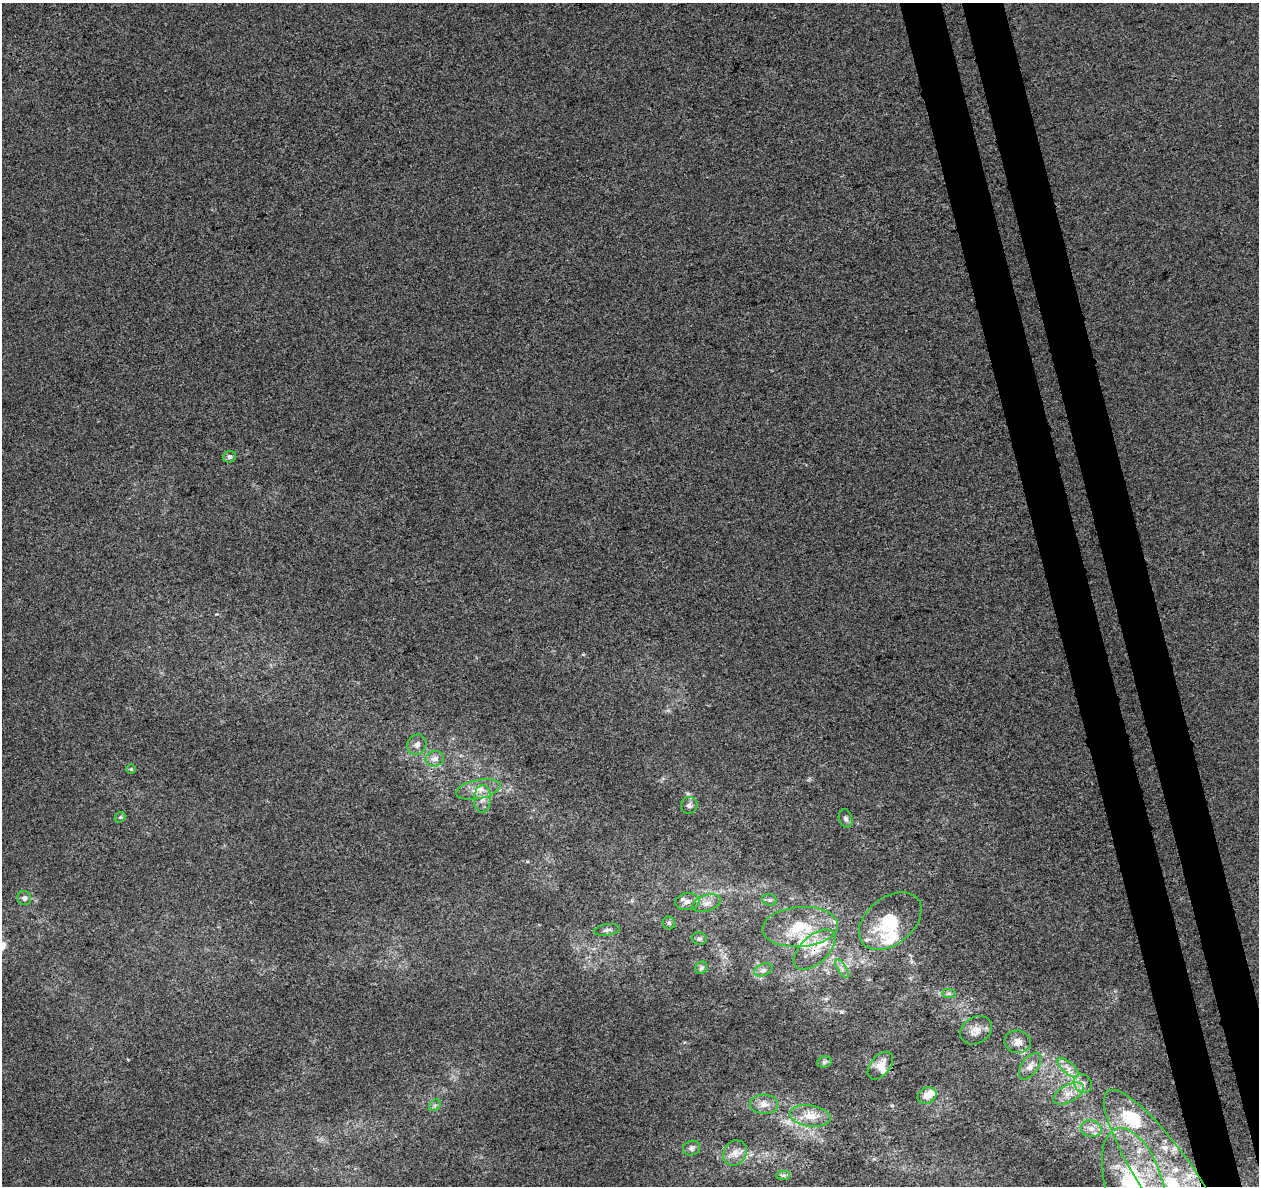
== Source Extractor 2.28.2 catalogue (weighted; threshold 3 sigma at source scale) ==
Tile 6 of 4 x 4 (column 2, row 2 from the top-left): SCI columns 1315-2571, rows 2470-3653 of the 5142 x 4891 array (HDU 1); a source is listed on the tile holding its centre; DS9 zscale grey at full resolution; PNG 1261 x 1188 px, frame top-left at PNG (2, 3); each listed source drawn as its Kron ellipse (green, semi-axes under 4 px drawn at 4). Shown black and unused: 6% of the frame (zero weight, under 3 of 4 exposures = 5% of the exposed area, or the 3 px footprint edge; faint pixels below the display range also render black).
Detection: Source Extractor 2.28.2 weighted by HDU 2 'WHT'; one run over the whole footprint, this tile lists its part. Background -3.74e-04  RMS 0.0047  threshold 0.021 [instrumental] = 3 sigma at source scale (4.5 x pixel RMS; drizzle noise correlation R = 1.50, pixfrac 1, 0.0396/0.0396 arcsec/px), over >= 5 px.
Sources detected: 53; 1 inside a brighter object's white glare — neither listed nor drawn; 11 inside a brighter listed object's ellipse — not listed separately; the other 41 listed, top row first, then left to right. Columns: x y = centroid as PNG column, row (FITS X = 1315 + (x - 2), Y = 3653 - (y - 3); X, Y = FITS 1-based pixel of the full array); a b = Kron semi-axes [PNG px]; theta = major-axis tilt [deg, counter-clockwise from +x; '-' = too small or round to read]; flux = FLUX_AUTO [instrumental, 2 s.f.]
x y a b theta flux
229 457 7 5 20 1.4
417 745 10 9 - 2.6
435 759 9 7 12 3.1
131 769 4 4 - 0.58
478 789 23 9 12 6.3
482 799 14 8 88 4
689 805 8 8 - 1.7
120 817 6 4 40 0.77
846 819 9 6 -73 1.6
24 898 7 7 - 1.5
769 900 7 5 -19 1
687 902 12 8 8 2.8
707 903 14 8 17 3.4
890 921 35 23 39 24
669 923 6 6 - 0.98
800 927 38 20 4 20
607 930 13 5 8 1.7
699 939 7 6 - 1.2
815 950 25 13 43 10
701 968 6 5 - 1.1
842 969 11 4 -57 1.5
763 970 9 6 21 1.6
949 993 7 4 -1 0.98
976 1030 17 13 31 4.5
1018 1042 13 11 -9 3.7
824 1062 7 5 16 1.1
880 1066 16 9 50 5
1030 1066 15 8 55 3.4
1068 1068 13 5 -42 2.9
1083 1084 10 8 -47 2.7
1068 1093 17 8 28 5.3
927 1096 10 8 26 4.2
764 1104 14 9 -3 4.2
435 1105 6 5 - 0.98
810 1116 20 10 -8 7.1
1091 1129 10 8 -13 3.1
691 1148 9 7 23 1.6
735 1153 13 11 57 4.3
783 1175 7 4 1 0.94
1134 1184 58 28 -72 44
1172 1185 114 27 -56 97
Overlapping masked pixels (flux is a lower limit): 2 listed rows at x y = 815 950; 1172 1185
Isophote crosses this tile's border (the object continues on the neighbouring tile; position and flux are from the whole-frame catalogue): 2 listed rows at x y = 1134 1184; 1172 1185